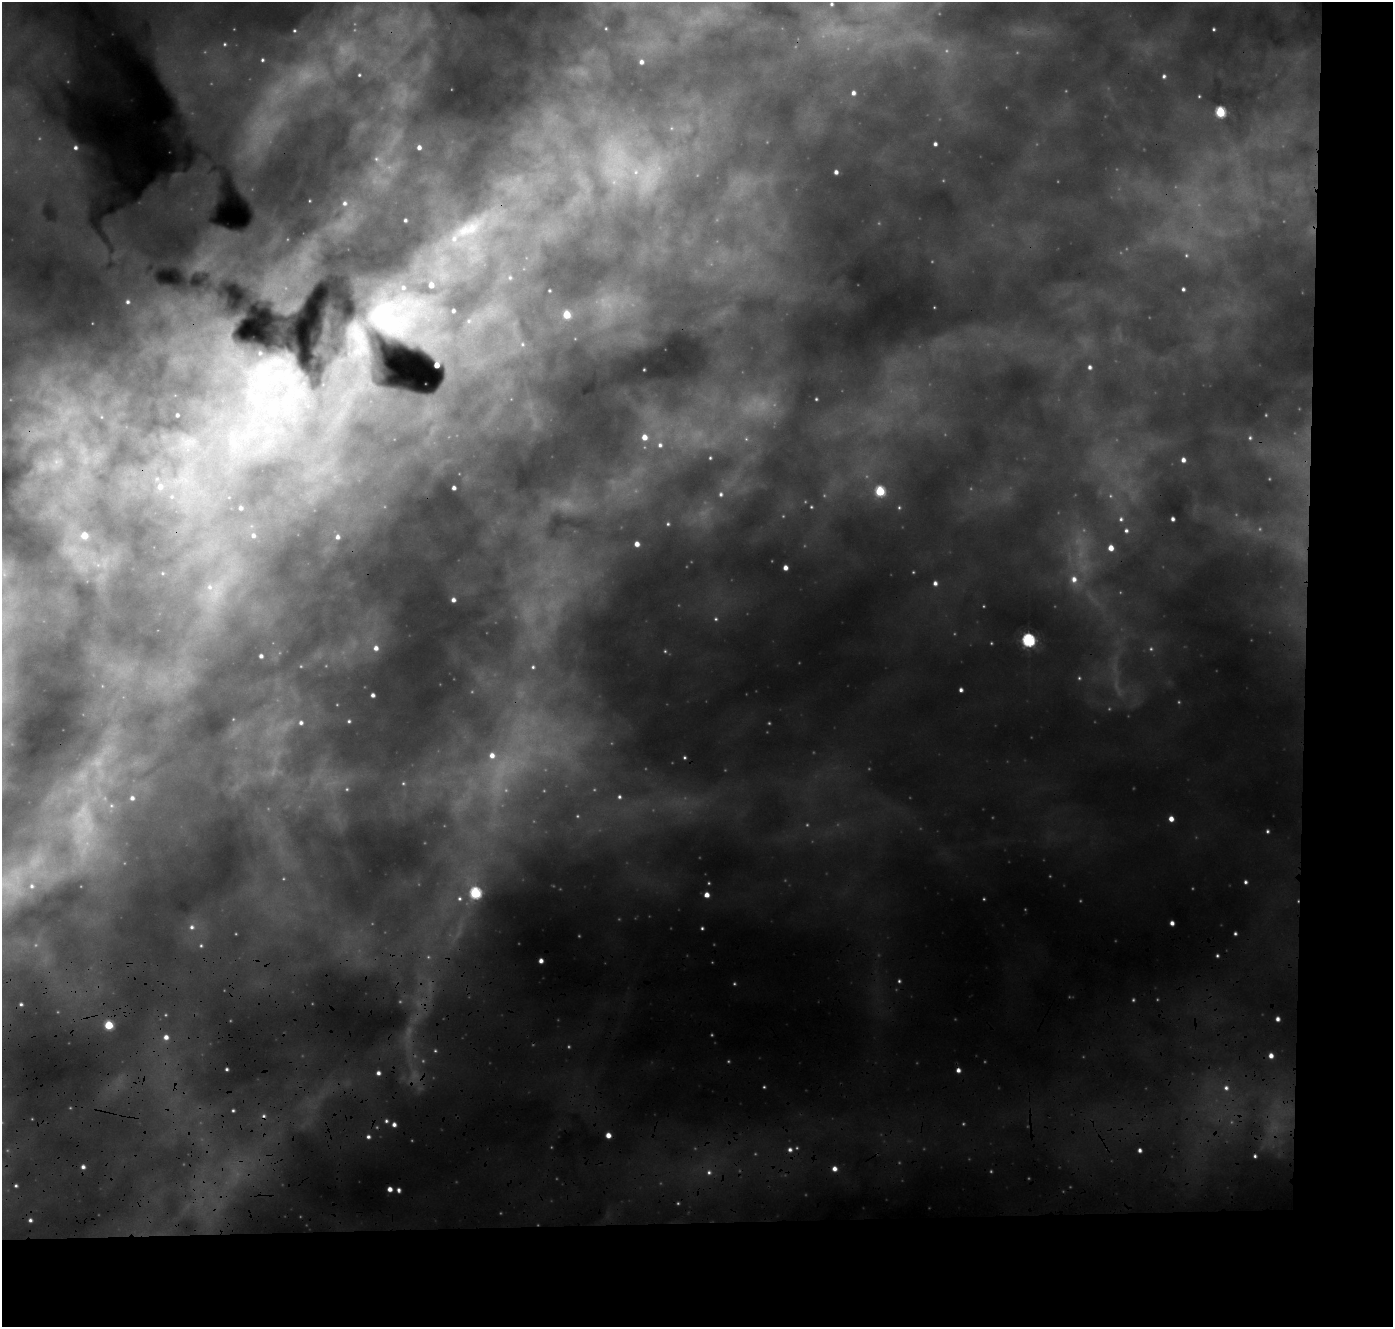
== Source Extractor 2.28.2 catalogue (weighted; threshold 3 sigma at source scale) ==
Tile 9 of 3 x 3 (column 3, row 3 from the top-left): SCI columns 2815-4205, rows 563-1887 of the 4231 x 5099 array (HDU 1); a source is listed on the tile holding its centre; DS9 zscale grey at full resolution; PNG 1395 x 1329 px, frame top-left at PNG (2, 2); no overlay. Shown black and unused: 14% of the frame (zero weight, under 3 of 4 exposures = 24% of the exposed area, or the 3 px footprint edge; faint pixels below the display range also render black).
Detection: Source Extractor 2.28.2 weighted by HDU 2 'WHT'; one run over the whole footprint, this tile lists its part. Background 0.395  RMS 0.043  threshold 0.192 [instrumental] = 3 sigma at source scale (4.5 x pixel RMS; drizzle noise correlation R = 1.50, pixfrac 1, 0.05/0.05 arcsec/px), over >= 5 px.
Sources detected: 185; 52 too faint to see at this stretch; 1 cosmic-ray / hot-pixel residue — not listed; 12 inside a brighter listed object's ellipse — not listed separately; the other 120 listed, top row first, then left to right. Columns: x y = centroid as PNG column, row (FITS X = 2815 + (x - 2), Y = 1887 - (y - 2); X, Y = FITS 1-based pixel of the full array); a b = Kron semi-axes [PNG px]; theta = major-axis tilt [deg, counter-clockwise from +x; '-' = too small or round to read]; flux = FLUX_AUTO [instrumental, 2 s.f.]
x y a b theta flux
831 4 5 4 - 9.6
606 28 3 2 - 3.2
1213 29 3 3 - 7.7
294 31 4 4 - 6.5
225 44 6 6 - 12
262 60 4 4 - 8.7
641 62 4 4 - 18
359 75 4 4 - 5.9
1164 76 5 5 - 12
853 93 5 5 - 20
1199 96 3 3 - 4.4
1220 112 6 5 - 370
935 144 4 4 - 14
419 147 5 4 - 23
75 148 3 3 - 12
376 159 9 8 - 24
636 171 23 20 -85 200
836 172 4 4 - 19
345 203 8 7 - 26
405 220 4 3 - 9.9
468 229 81 37 40 810
510 277 7 7 - 13
1183 289 4 3 - 11
549 290 3 3 - 5.2
127 302 5 4 - 12
453 311 4 3 - 11
394 312 51 37 8 790
567 315 5 5 - 140
469 321 9 8 - 26
522 344 8 7 - 15
436 365 4 4 - 44
1090 367 4 4 - 14
271 376 107 87 6 1300
816 399 3 3 - 4.9
59 406 127 75 -63 1700
644 437 6 6 - 50
1250 438 6 6 - 12
189 442 32 21 3 220
660 445 7 7 - 21
710 458 3 3 - 5.2
1183 460 5 4 - 22
183 480 34 21 0 290
454 488 4 4 - 16
880 491 6 5 - 310
721 494 6 5 - 12
811 507 4 3 - 5.4
899 507 5 4 - 6.9
240 508 4 3 - 12
1121 519 7 6 - 17
1173 519 4 3 - 15
668 524 3 3 - 5.7
1126 530 6 6 - 15
84 535 6 6 - 78
253 536 5 4 - 12
337 537 7 7 - 24
637 544 4 4 - 32
1111 548 6 5 - 50
98 565 8 6 44 21
785 568 4 4 - 30
162 573 5 5 - 6.8
1074 579 10 9 - 46
935 583 5 5 - 19
215 593 54 26 62 420
453 600 4 4 - 17
716 619 6 5 - 10
1028 640 6 6 - 850
376 648 8 7 - 35
665 651 5 4 - 5.9
261 656 4 4 - 16
533 667 5 5 - 9.2
1079 678 5 5 - 6.5
961 690 4 4 - 16
373 695 4 4 - 16
349 721 3 3 - 6.4
301 723 5 5 - 14
492 755 9 9 - 48
684 757 4 4 - 7.2
403 783 5 4 - 6.4
619 797 7 6 - 14
132 798 9 8 - 34
1171 819 5 4 - 35
84 823 95 41 88 940
1267 831 4 4 - 8.7
1245 882 4 4 - 10
31 886 7 6 - 15
475 893 6 6 - 490
707 895 4 4 - 34
459 899 7 6 - 13
1172 923 4 4 - 21
192 927 7 7 - 18
702 928 3 3 - 6.5
1235 934 3 3 - 8.2
201 946 6 5 - 8.1
1217 956 3 3 - 6.8
541 961 4 4 - 24
899 981 5 4 - 8.3
21 1004 3 3 - 8.8
1278 1019 4 4 - 20
109 1025 5 5 - 190
166 1037 6 6 - 28
1271 1056 5 5 - 30
227 1069 3 3 - 8.4
958 1070 5 4 - 21
378 1073 5 5 - 19
1226 1088 8 7 - 24
233 1110 3 3 - 6.8
386 1121 6 5 - 12
394 1124 5 5 - 21
608 1135 4 4 - 38
368 1137 5 5 - 15
790 1150 6 6 - 19
1140 1150 4 4 - 17
1255 1156 4 3 - 8.7
83 1167 4 4 - 16
834 1169 5 5 - 28
709 1172 6 6 - 13
16 1186 4 4 - 8
390 1189 4 4 - 31
399 1190 5 4 - 14
30 1220 5 5 - 14
Overlapping masked pixels (flux is a lower limit): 1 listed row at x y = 59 406